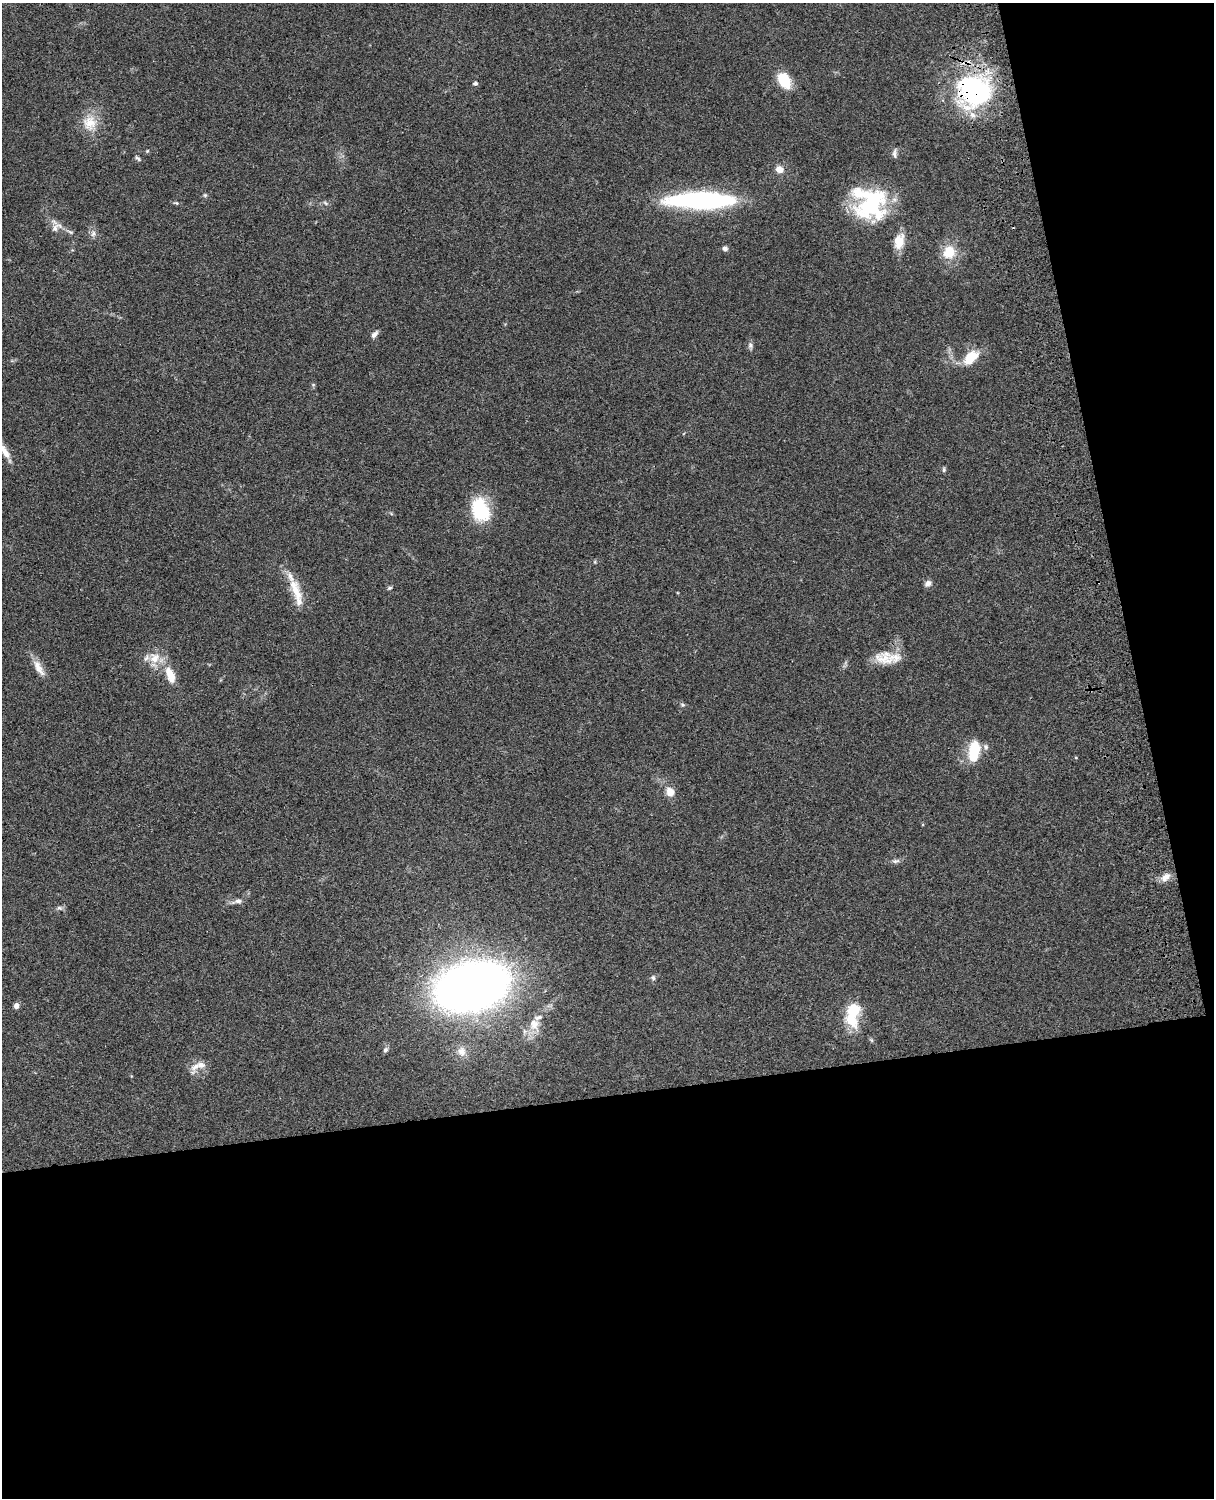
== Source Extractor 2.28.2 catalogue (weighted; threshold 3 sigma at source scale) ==
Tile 12 of 4 x 3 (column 4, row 3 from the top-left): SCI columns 3758-4969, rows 277-1772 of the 5088 x 4928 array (HDU 1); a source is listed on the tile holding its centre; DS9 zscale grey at full resolution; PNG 1216 x 1500 px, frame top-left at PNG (2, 3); no overlay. Shown black and unused: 33% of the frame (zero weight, under 3 of 4 exposures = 6% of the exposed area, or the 3 px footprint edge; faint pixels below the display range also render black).
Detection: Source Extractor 2.28.2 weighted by HDU 2 'WHT'; one run over the whole footprint, this tile lists its part. Background 0.0768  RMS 0.0058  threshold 0.0259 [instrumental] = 3 sigma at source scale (4.5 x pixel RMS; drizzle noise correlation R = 1.50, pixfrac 1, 0.05/0.05 arcsec/px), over >= 5 px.
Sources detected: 56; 1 inside a brighter object's white glare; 1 cosmic-ray / hot-pixel residue — not listed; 6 inside a brighter listed object's ellipse — not listed separately; the other 48 listed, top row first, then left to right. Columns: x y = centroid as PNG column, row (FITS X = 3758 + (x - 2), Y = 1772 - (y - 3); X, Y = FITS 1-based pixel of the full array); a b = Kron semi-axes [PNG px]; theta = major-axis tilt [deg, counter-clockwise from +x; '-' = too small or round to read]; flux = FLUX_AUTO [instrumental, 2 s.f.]
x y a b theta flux
784 81 18 12 -64 15
475 83 5 4 - 1.4
974 90 30 27 -36 120
90 123 22 20 82 12
147 151 5 4 - 0.6
895 153 14 5 -87 1.9
138 158 10 4 -43 1.1
779 169 9 8 - 4.2
205 195 6 5 - 0.85
701 200 67 15 0 100
176 203 6 5 - 0.77
325 203 7 4 -52 0.86
871 204 40 32 51 56
56 227 17 8 37 3.6
70 232 9 4 -24 1.4
93 234 9 7 87 2.1
899 241 20 13 77 8.5
725 248 7 6 - 1.7
950 252 7 6 - 24
374 334 10 6 48 2.2
750 345 9 6 -80 1.6
971 358 22 13 45 12
3 450 29 7 -53 6.9
944 470 7 5 72 0.9
480 510 29 20 -71 27
928 583 8 7 - 2.4
390 588 7 4 26 0.88
295 590 34 12 -69 13
154 658 16 13 88 8.5
884 659 28 18 -15 12
38 668 25 9 -61 6.1
170 675 25 11 -68 10
683 705 6 5 - 0.89
986 747 8 7 - 1.7
974 752 24 10 82 20
670 792 9 8 - 6
896 861 11 5 9 1.8
1165 877 14 8 40 4.2
237 901 17 6 11 2.6
59 908 8 6 -16 1.5
653 978 7 6 - 1.2
472 986 51 33 15 530
16 1006 6 5 - 2.8
854 1010 15 14 - 15
534 1024 16 13 90 7.5
385 1050 8 6 56 1.4
461 1052 14 11 -79 5.1
195 1067 16 9 33 4.7
Overlapping masked pixels (flux is a lower limit): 1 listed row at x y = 974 90
Isophote crosses this tile's border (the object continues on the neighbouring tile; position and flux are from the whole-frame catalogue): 1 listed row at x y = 3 450